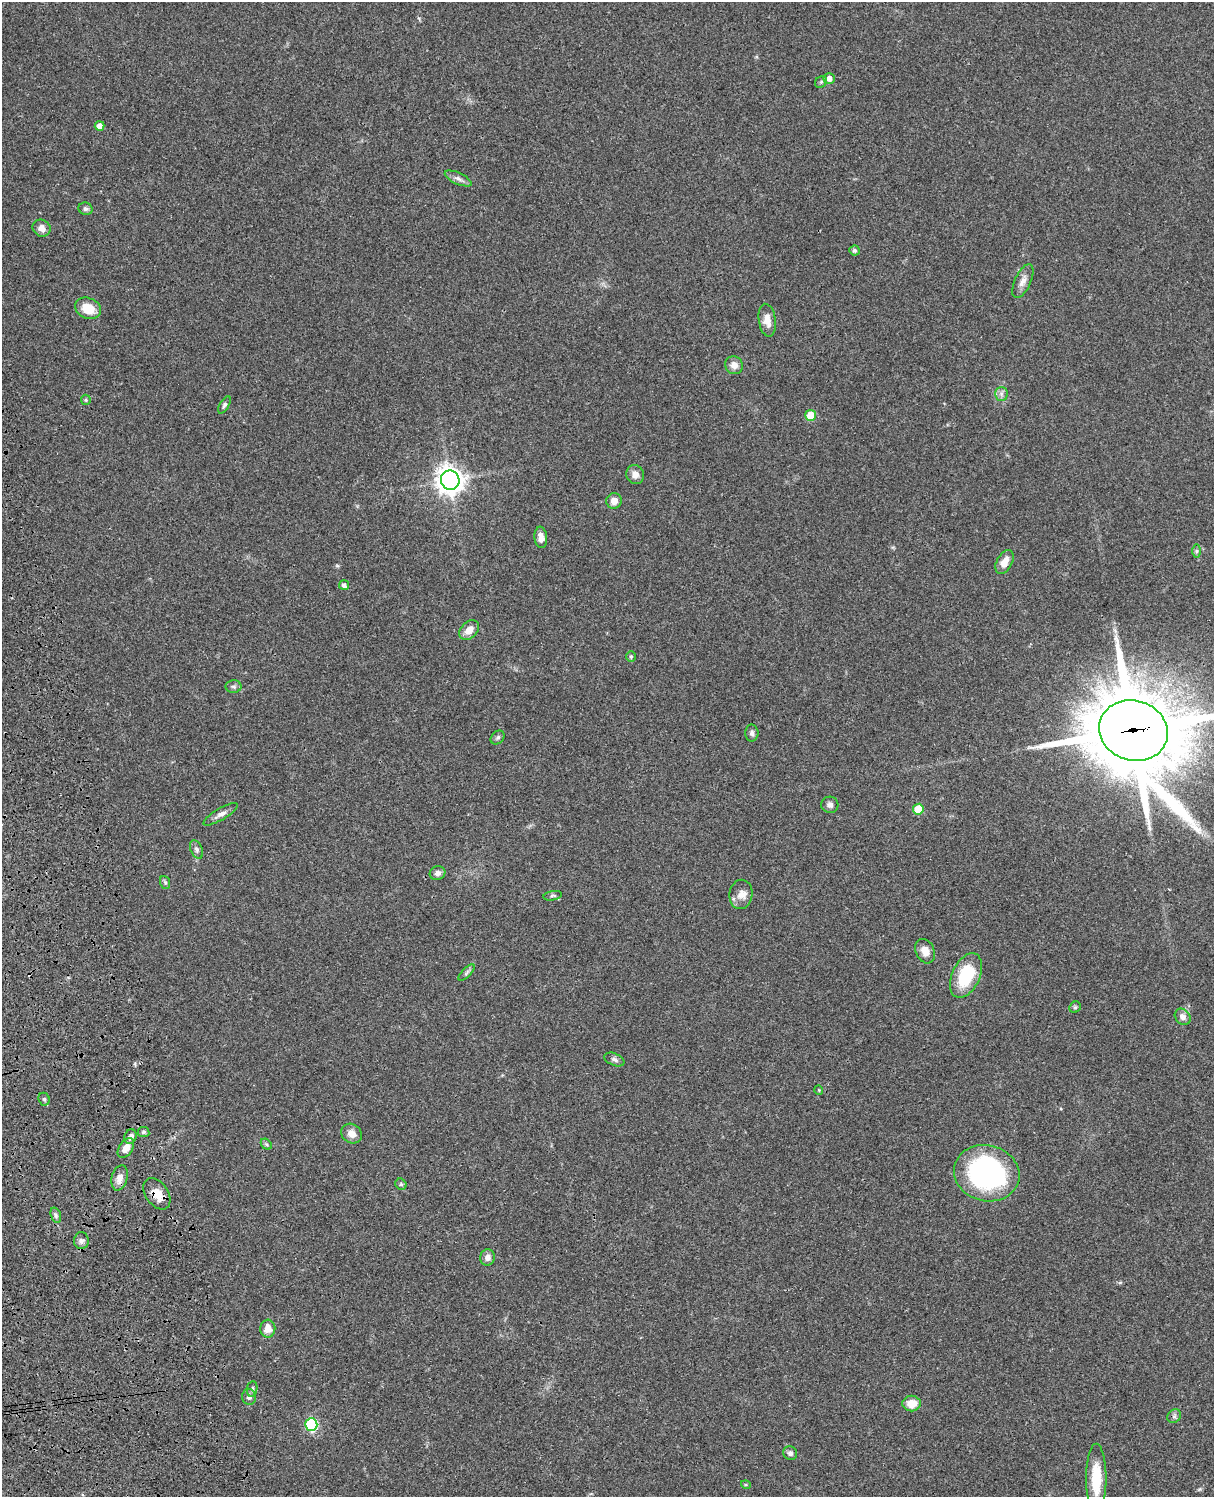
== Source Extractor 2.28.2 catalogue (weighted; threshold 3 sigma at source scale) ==
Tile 7 of 4 x 3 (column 3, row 2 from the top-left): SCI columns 2545-3756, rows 1773-3267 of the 5087 x 4927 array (HDU 1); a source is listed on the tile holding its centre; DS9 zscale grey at full resolution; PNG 1216 x 1499 px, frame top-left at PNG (2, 2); each listed source drawn as its Kron ellipse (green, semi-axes under 4 px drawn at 4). Shown black and unused: <1% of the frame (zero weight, under 3 of 4 exposures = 6% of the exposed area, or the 3 px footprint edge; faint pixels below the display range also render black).
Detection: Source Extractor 2.28.2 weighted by HDU 2 'WHT'; one run over the whole footprint, this tile lists its part. Background 0.0812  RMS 0.006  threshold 0.027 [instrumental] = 3 sigma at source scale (4.5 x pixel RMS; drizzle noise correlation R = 1.50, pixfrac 1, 0.05/0.05 arcsec/px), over >= 5 px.
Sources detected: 66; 1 cosmic-ray / hot-pixel residue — neither listed nor drawn; the other 65 listed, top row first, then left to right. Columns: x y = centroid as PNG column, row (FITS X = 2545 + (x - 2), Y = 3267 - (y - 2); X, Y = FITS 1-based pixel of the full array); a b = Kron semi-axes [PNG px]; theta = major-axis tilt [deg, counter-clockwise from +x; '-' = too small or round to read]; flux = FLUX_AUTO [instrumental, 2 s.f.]
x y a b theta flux
829 78 5 5 - 3.6
821 82 6 5 - 1.1
100 126 5 4 - 4.1
458 178 14 5 -25 2.7
85 209 7 6 - 1.7
42 228 9 8 - 3.8
855 250 5 5 - 1.4
1023 281 18 8 65 4.4
88 308 13 10 -22 11
767 320 16 8 -82 5.7
734 365 9 8 - 4
1001 394 7 6 - 2
86 400 5 5 - 0.85
224 405 9 4 60 1.4
811 415 5 5 - 18
635 475 9 8 - 4
450 480 10 9 - 570
614 501 8 7 - 4.2
541 537 11 6 -84 3.8
1196 551 7 4 90 1
1004 562 13 7 62 6.1
344 585 5 5 - 2.1
469 630 11 8 45 5.2
631 656 5 5 - 0.87
234 687 8 6 -2 1.5
1133 731 35 30 -18 9100
752 733 8 6 90 1.7
498 737 8 6 44 1.3
830 805 8 8 - 2.5
918 809 5 5 - 17
220 814 19 6 30 3.2
197 849 10 6 -66 1.7
438 873 8 7 - 2.2
165 882 6 5 - 0.94
741 894 15 11 82 5.1
553 896 9 4 10 1.2
925 951 13 9 -64 5.1
466 973 10 4 46 1.4
966 976 24 13 65 30
1075 1007 6 5 - 0.92
1183 1017 9 7 -47 3.3
614 1059 10 6 -24 1.9
819 1090 5 3 - 0.45
44 1099 6 5 - 1.1
144 1132 6 5 - 1.4
352 1134 11 9 -36 5.2
131 1137 7 6 - 2.5
266 1144 6 4 -45 1
126 1148 11 6 56 5.6
987 1173 33 28 -14 120
120 1178 13 8 74 5.3
401 1184 6 5 - 1
157 1194 17 11 -55 8.2
56 1215 8 5 -71 1.3
81 1241 8 7 - 2.2
488 1257 8 7 - 3.1
268 1329 9 7 83 5.9
252 1389 8 5 79 1.5
249 1397 8 7 - 2.4
912 1403 9 8 - 7.4
1174 1416 7 6 - 1.5
311 1424 6 6 - 69
790 1453 7 6 - 1.9
1096 1479 35 10 -90 20
746 1485 5 3 - 0.61
Overlapping masked pixels (flux is a lower limit): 2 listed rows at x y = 1133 731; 157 1194
Isophote crosses this tile's border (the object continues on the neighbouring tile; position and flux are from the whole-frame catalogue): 1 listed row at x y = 1133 731